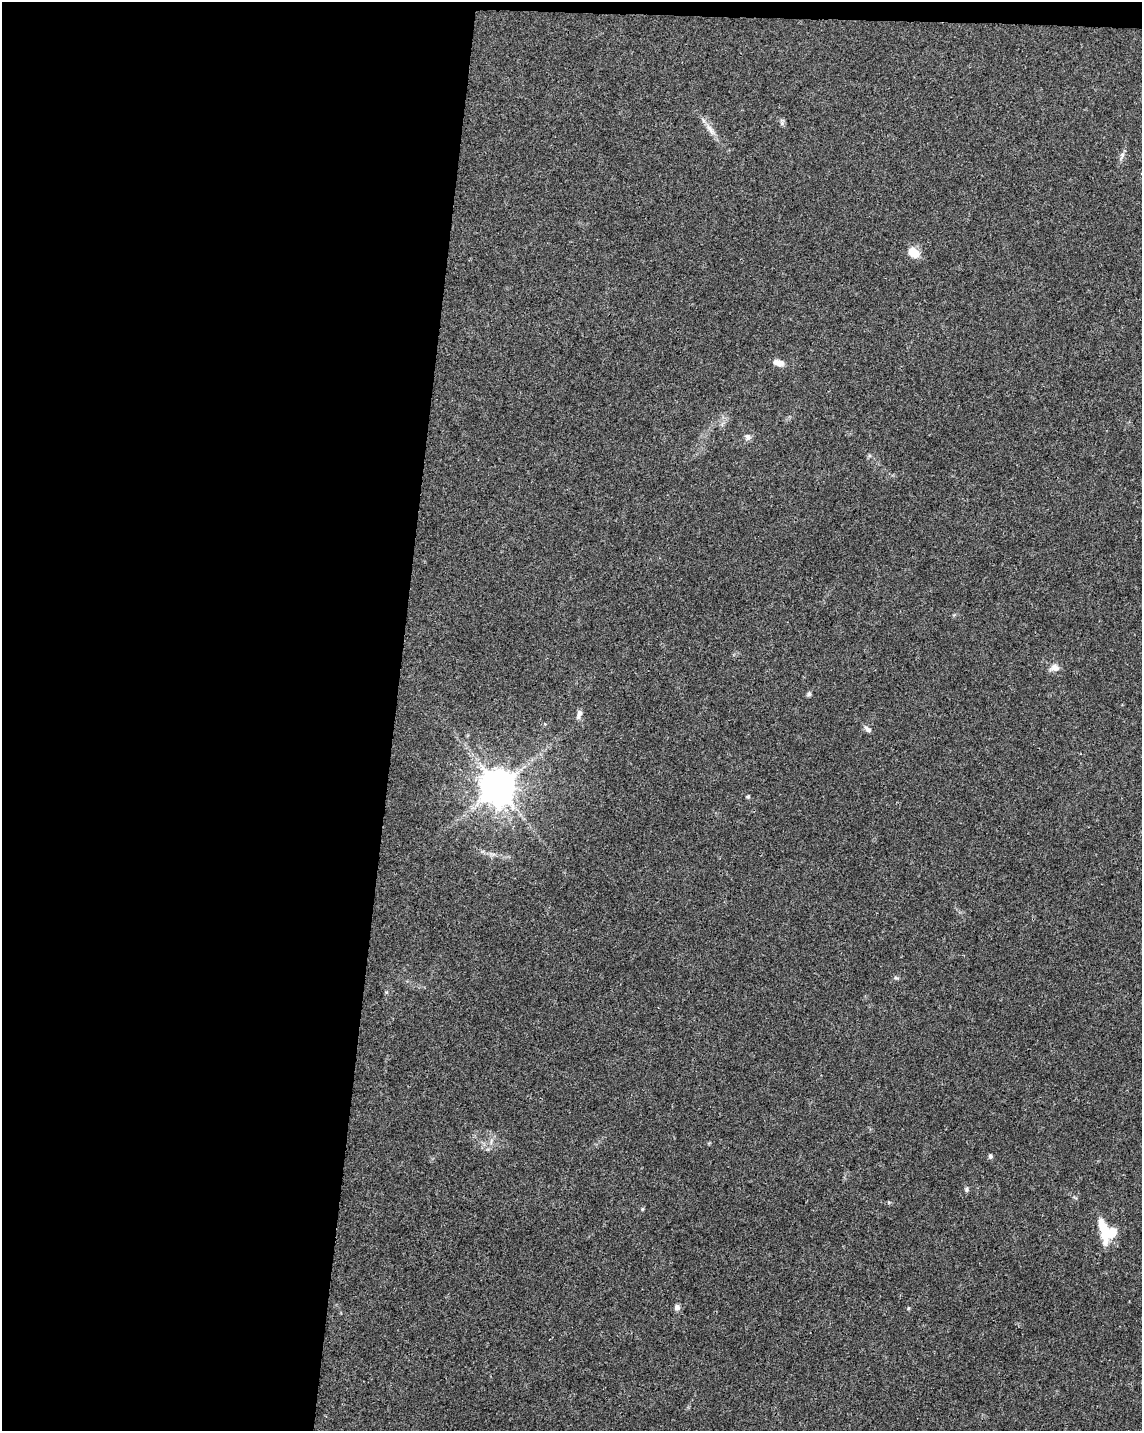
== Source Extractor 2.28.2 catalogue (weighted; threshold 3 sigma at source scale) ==
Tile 1 of 4 x 3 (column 1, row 1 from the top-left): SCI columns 1-1140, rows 3087-4515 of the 4568 x 4800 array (HDU 1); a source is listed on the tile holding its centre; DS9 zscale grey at full resolution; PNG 1144 x 1433 px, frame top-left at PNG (2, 2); no overlay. Shown black and unused: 35% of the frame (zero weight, under 3 of 4 exposures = <1% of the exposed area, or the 3 px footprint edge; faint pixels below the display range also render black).
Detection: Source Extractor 2.28.2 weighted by HDU 2 'WHT'; one run over the whole footprint, this tile lists its part. Background 0.0473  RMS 0.0036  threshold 0.0163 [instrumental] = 3 sigma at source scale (4.5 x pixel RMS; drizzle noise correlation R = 1.50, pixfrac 1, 0.0396/0.0396 arcsec/px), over >= 5 px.
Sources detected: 22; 1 inside a brighter object's white glare — not listed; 1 inside a brighter listed object's ellipse — not listed separately; the other 20 listed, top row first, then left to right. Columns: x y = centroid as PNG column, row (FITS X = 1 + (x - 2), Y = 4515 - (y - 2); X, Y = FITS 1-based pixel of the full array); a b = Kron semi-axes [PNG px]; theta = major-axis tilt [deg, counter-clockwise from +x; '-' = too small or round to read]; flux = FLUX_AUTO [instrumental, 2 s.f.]
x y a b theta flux
782 122 10 5 80 0.82
710 130 21 6 -55 2.9
1122 155 9 5 75 1.1
914 252 14 9 -46 5.5
778 363 14 8 -15 2.6
748 437 9 7 -52 1.2
1055 668 12 9 1 2.3
809 694 6 5 - 0.73
579 715 13 6 71 1.6
545 724 4 4 - 0.36
868 729 11 6 -39 1.3
498 787 10 9 - 960
748 796 5 4 - 0.48
896 978 6 4 -18 0.54
990 1156 6 5 - 0.85
966 1189 7 5 -86 0.67
642 1209 5 4 - 0.42
1110 1233 16 10 18 8.8
677 1307 8 7 - 1.3
908 1308 5 4 - 0.38